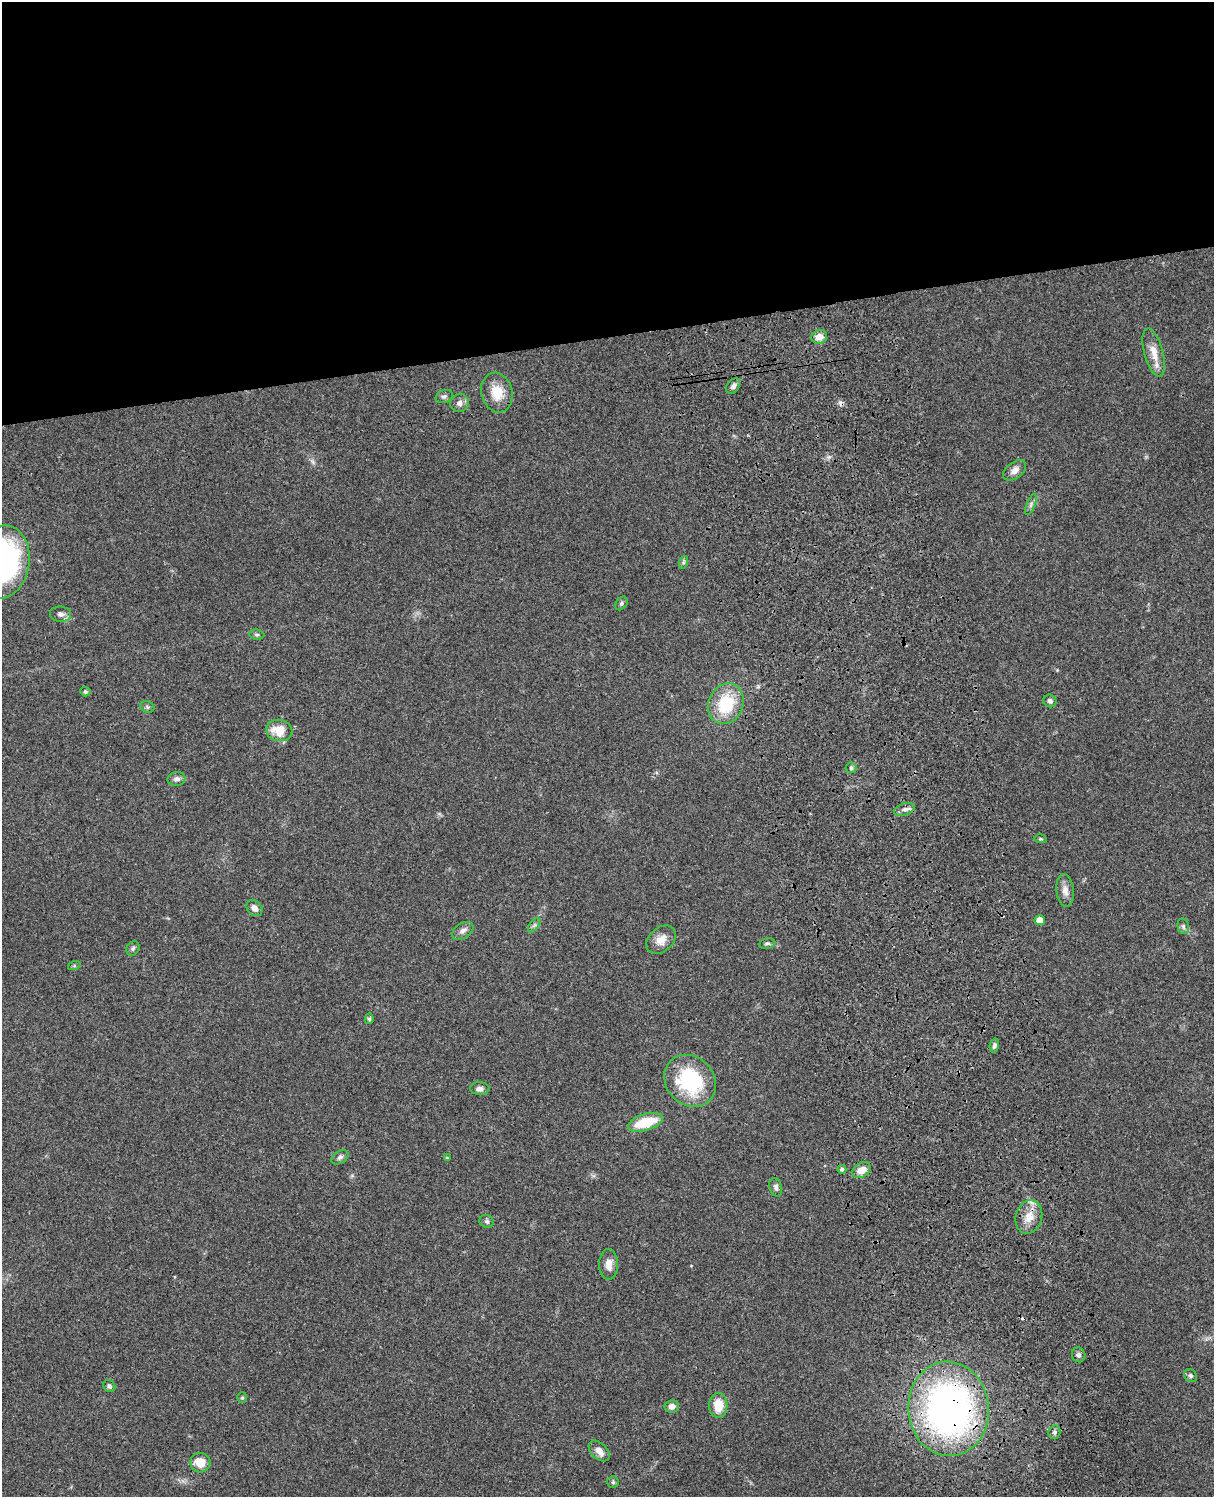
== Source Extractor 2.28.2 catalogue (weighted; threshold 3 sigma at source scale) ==
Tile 2 of 4 x 3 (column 2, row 1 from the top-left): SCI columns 1334-2545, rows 3269-4763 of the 5088 x 4927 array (HDU 1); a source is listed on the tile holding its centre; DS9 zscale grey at full resolution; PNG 1216 x 1499 px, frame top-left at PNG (2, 2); each listed source drawn as its Kron ellipse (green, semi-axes under 4 px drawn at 4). Shown black and unused: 23% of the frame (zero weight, under 3 of 4 exposures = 6% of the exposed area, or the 3 px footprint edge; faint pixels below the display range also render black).
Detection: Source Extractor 2.28.2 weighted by HDU 2 'WHT'; one run over the whole footprint, this tile lists its part. Background 0.0806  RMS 0.0058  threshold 0.0262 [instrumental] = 3 sigma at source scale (4.5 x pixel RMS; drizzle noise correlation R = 1.50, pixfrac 1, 0.05/0.05 arcsec/px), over >= 5 px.
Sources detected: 58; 1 cosmic-ray / hot-pixel residue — neither listed nor drawn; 1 inside a brighter listed object's ellipse — not listed separately; the other 56 listed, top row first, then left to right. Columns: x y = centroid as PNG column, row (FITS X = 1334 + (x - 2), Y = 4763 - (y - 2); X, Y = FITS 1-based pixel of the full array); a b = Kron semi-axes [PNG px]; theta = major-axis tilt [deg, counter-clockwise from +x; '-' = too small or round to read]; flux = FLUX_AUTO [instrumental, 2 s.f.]
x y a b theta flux
819 337 8 7 - 4.9
1154 353 25 9 -75 7.5
733 386 9 6 50 1.8
497 393 20 15 -75 11
444 396 8 6 20 1.5
460 403 9 9 - 2.8
1015 470 13 8 37 3.5
1031 505 11 4 68 1.6
3 562 37 26 81 150
684 562 6 4 71 0.9
621 603 7 5 53 1.4
61 614 10 7 -6 2.4
257 635 8 5 -6 1.1
85 692 5 4 - 0.86
1050 701 7 6 - 1.7
726 704 21 17 67 27
147 707 7 5 -23 1.1
279 730 13 10 -10 11
851 768 5 5 - 0.98
176 779 9 7 9 2.3
905 809 11 6 18 2.3
1041 839 6 4 -10 0.75
1065 890 16 8 -82 4.2
254 908 9 7 -47 3.3
1040 920 5 5 - 6.8
534 925 8 4 53 1.3
1183 926 8 5 -74 1.4
463 931 12 7 33 2.8
661 940 16 12 43 6.4
767 943 8 5 10 1.2
133 948 8 6 58 1.3
74 966 6 4 18 0.68
369 1019 5 4 - 0.99
994 1046 7 4 77 1.6
690 1081 28 24 -46 46
480 1089 10 6 -3 2.6
645 1122 18 8 17 21
340 1157 9 6 32 1.5
447 1158 4 4 - 0.63
842 1169 4 4 - 1.3
861 1170 10 7 30 5.7
776 1187 9 6 -75 1.9
1029 1217 17 13 74 8.2
487 1221 7 6 - 1.4
609 1264 15 9 -90 5.3
1079 1355 7 6 - 1.6
1190 1376 7 6 - 1.3
109 1386 6 5 - 1.3
242 1398 5 5 - 0.81
718 1405 12 9 89 10
672 1406 7 6 - 3.2
949 1409 47 40 -85 230
1054 1432 7 6 - 1.5
599 1451 12 7 -45 4.5
200 1463 10 9 - 8.8
613 1482 6 6 - 0.99
Overlapping masked pixels (flux is a lower limit): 2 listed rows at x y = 1029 1217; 949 1409
Isophote crosses this tile's border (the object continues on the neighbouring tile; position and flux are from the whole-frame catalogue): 1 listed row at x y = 3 562